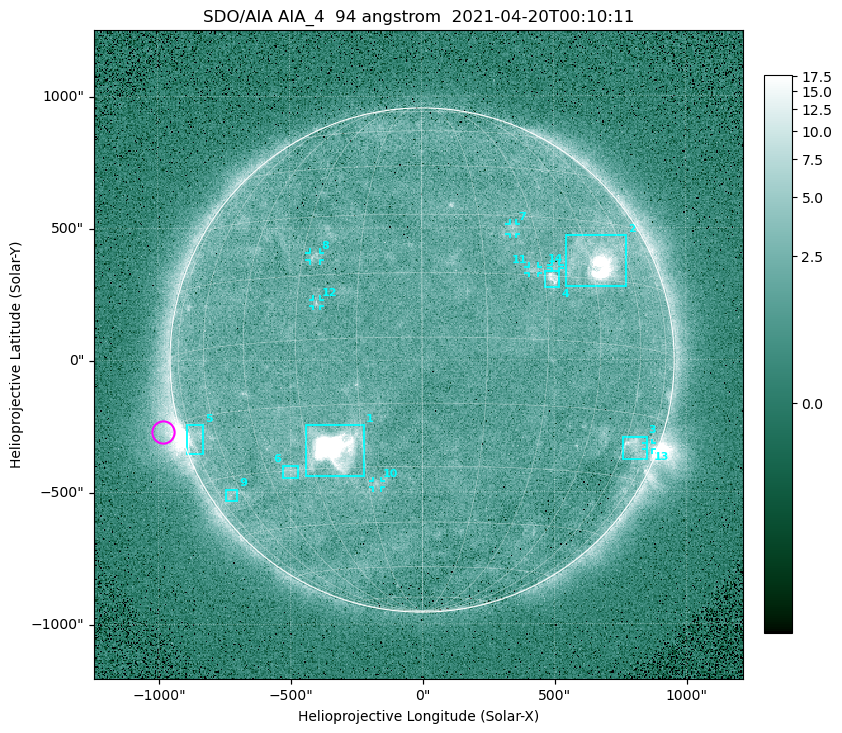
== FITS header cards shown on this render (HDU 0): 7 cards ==
TELESCOP= 'SDO/AIA '
INSTRUME= 'AIA_4   '
WAVELNTH=                   94
WAVEUNIT= 'angstrom'
DATE-OBS= '2021-04-20T00:10:11.12'
CTYPE1  = 'HPLN-TAN'
CTYPE2  = 'HPLT-TAN'

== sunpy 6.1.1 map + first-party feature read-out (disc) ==
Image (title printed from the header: SDO/AIA AIA_4  94 angstrom  2021-04-20T00:10:11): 512 x 512 px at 4.8 arcsec/px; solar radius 955 arcsec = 199 px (full disc in frame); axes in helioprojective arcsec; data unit not stated in the header (colour bar unlabelled)
Orientation: roll -0.138 deg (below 1 deg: not rotated)
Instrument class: DISC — disc imager (sunpy class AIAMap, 94 A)
Bright regions (active regions / flare kernels): reference = the median radial profile (limb darkening/brightening removed); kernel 5 px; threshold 5 sigma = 2.48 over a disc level ~1.75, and >= 1.15x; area >= 9 px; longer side >= 5 px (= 24 arcsec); searched inside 0.97 R_sun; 14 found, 14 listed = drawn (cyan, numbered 1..; 7 of them under ~33 arcsec drawn as corner ticks so the feature stays visible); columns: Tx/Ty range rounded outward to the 10 arcsec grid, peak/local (2 s.f.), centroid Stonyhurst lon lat
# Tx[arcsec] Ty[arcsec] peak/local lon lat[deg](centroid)
1 -440..-220 -440..-240 983 -23 -25
2 540..780 280..470 48 +48 +20
3 760..850 -380..-290 4.3 +65 -22
4 460..520 270..340 5.8 +32 +14
5 -900..-830 -360..-240 6.7 -72 -19
6 -530..-470 -450..-400 2.9 -37 -30
7 330..360 470..520 2.9 +24 +27
8 -430..-380 380..410 3.2 -27 +20
9 -750..-700 -540..-490 2.4 -66 -34
10 -190..-160 -480..-450 3 -13 -34
11 400..440 330..360 2.8 +27 +16
12 -410..-380 200..230 2.9 -25 +8
13 850..870 -340..-310 2.8 +75 -21
14 490..520 340..360 2.6 +33 +17
Off-limb structures (1.02-1.3 R_sun): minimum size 50 px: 6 found; the strongest spans PA ~90..115 deg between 1.02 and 1.21 R_sun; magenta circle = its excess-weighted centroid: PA ~105 deg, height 1.07 R_sun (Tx ~-980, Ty ~-270 arcsec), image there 4.6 x the reference